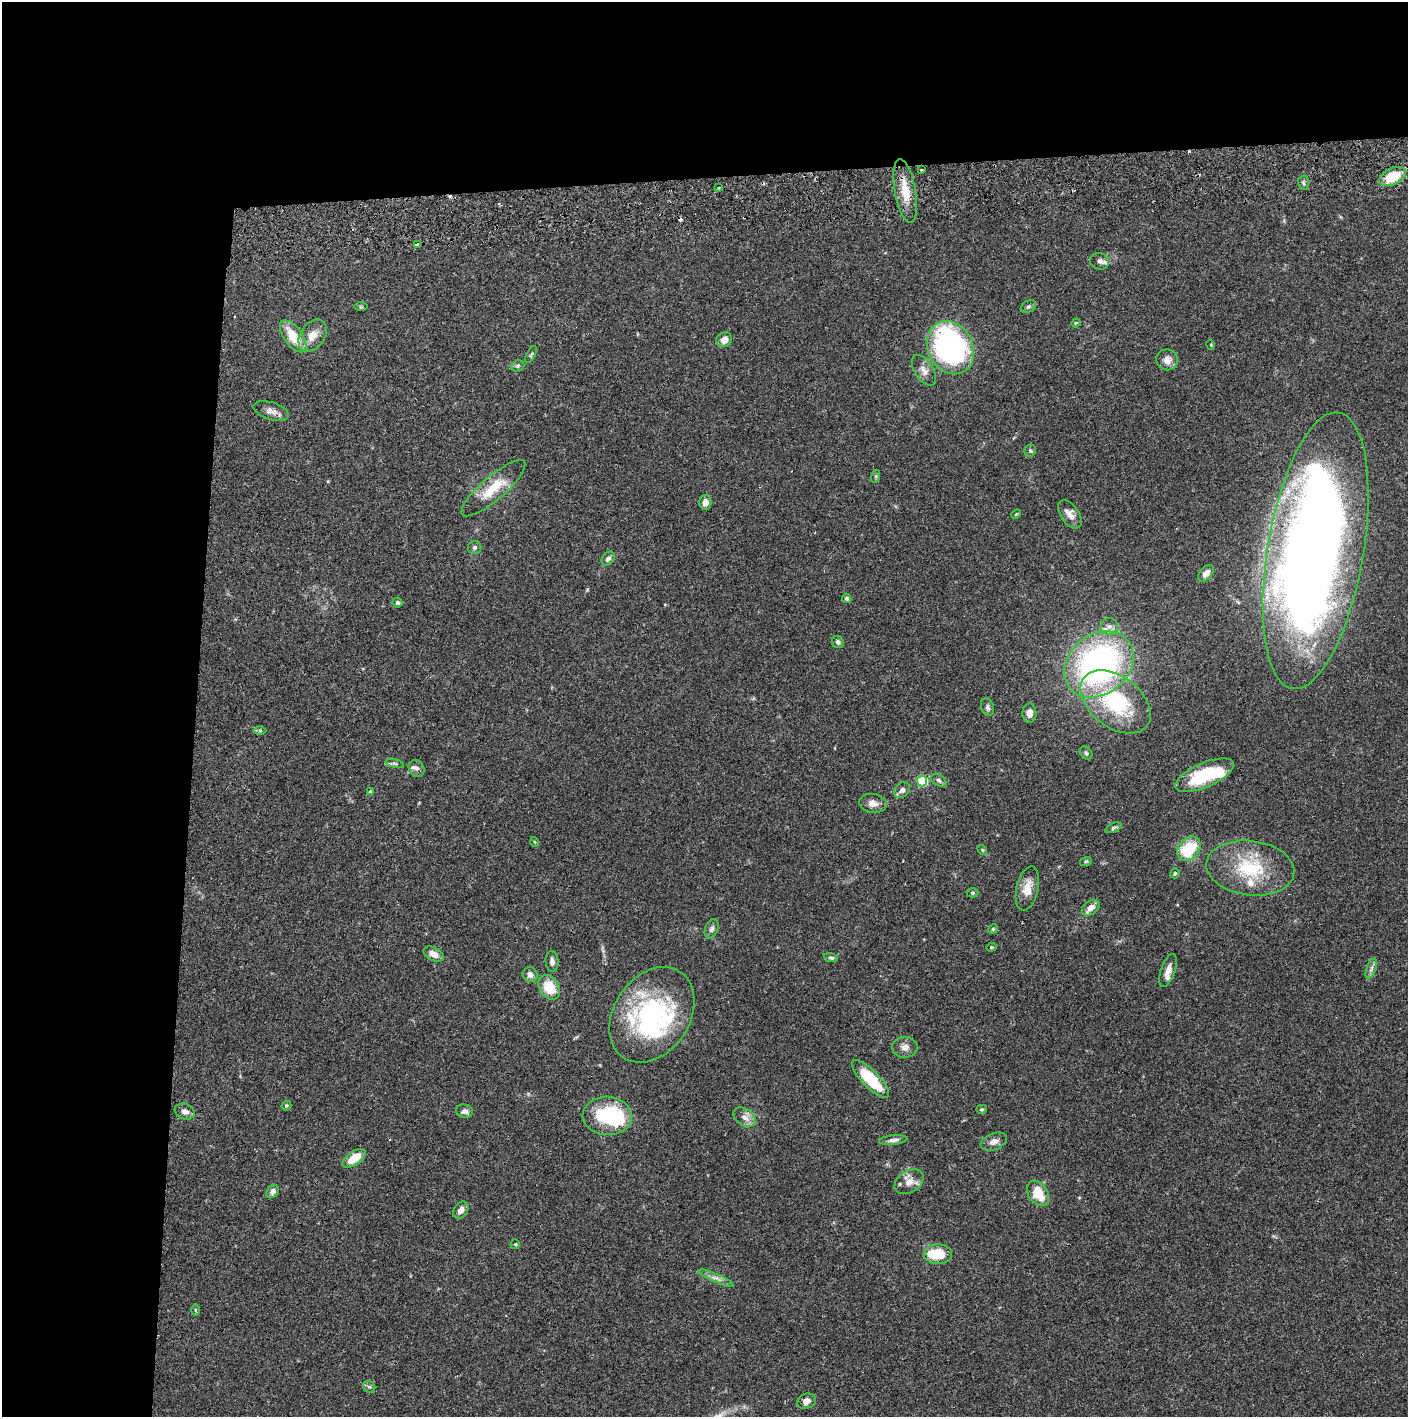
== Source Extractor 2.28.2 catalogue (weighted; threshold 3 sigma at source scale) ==
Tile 1 of 3 x 3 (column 1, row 1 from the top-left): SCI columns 4-1409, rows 2886-4300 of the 4229 x 4358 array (HDU 1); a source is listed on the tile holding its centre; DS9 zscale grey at full resolution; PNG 1410 x 1419 px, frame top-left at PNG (2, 2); each listed source drawn as its Kron ellipse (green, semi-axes under 4 px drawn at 4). Shown black and unused: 24% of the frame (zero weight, under 2 of 3 exposures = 3% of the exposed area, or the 3 px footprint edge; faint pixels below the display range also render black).
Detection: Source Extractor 2.28.2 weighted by HDU 2 'WHT'; one run over the whole footprint, this tile lists its part. Background 0.0678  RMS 0.0049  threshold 0.0219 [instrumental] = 3 sigma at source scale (4.5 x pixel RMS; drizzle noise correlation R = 1.50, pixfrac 1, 0.05/0.05 arcsec/px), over >= 5 px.
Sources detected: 103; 4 inside a brighter object's white glare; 4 cosmic-ray / hot-pixel residue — neither listed nor drawn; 5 inside a brighter listed object's ellipse — not listed separately; the other 90 listed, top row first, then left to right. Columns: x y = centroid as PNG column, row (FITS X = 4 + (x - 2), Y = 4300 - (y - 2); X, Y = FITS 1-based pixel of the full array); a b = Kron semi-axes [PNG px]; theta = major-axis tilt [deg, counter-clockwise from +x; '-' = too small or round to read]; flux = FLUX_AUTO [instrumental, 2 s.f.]
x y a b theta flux
922 170 3 3 - 1.5
1392 177 14 8 26 13
1303 183 7 5 -88 1.1
719 188 3 2 - 0.46
905 191 32 10 -80 9.9
417 245 4 3 - 1.4
1099 261 10 8 -15 1.8
361 307 7 4 1 0.61
1028 307 8 5 30 1
1076 323 5 4 - 0.49
313 335 17 12 54 6.3
293 336 19 9 -54 12
724 340 8 7 - 4
1211 345 5 3 - 0.38
950 348 28 22 -61 120
531 354 9 4 62 0.76
1167 360 11 10 - 3.3
518 366 7 5 22 0.84
924 370 17 9 -57 3.4
271 411 18 8 -17 3.2
1030 451 6 5 - 1
876 476 6 4 73 0.68
493 488 41 12 41 13
705 502 7 6 - 3.2
1016 514 6 3 44 0.44
1070 514 16 9 -56 3.7
475 547 6 6 - 1
1316 551 140 48 80 660
608 559 8 5 53 1.8
1206 573 9 6 49 2.6
847 598 5 4 - 0.92
397 603 5 4 - 1
1109 627 8 8 - 2.3
838 642 6 5 - 1.1
1099 664 37 30 40 150
1116 702 40 25 -38 42
987 707 9 6 -71 1.2
1029 713 10 7 -89 3.5
260 731 6 4 0 0.63
1086 753 7 5 -47 1
395 763 9 3 -14 0.83
417 768 9 7 -53 1.6
1204 775 31 12 24 25
939 780 8 5 -33 1.2
922 781 5 5 - 40
902 790 9 7 44 1.9
370 791 4 4 - 0.44
873 803 14 9 -8 3.3
1113 828 8 4 23 0.87
535 842 5 3 - 0.38
1189 849 13 10 49 20
982 850 5 4 - 0.56
1086 861 6 3 19 0.55
1250 868 44 27 -7 29
1175 873 5 4 - 0.77
1027 888 22 11 78 6.7
972 893 6 4 0 0.7
1091 908 10 6 37 4
712 929 10 6 68 1.7
993 929 5 4 - 0.54
991 947 5 4 - 0.54
434 954 11 6 -27 3.4
831 958 7 4 -12 0.82
552 961 10 6 -86 1.9
1371 968 10 5 68 1.6
1168 970 17 7 71 3.8
530 975 8 7 - 2.6
549 987 13 9 -56 12
652 1015 51 38 56 75
905 1047 12 10 1 2.9
871 1079 25 8 -45 21
286 1105 5 5 - 0.67
982 1109 5 4 - 0.65
464 1111 8 6 -12 1.9
185 1112 10 7 -21 2.7
607 1116 25 19 -3 35
745 1117 12 8 -34 3.4
893 1140 14 4 5 1.9
994 1142 13 8 21 3
354 1158 13 6 35 9.8
909 1182 16 10 33 4.6
273 1191 7 5 54 2.3
1038 1193 13 9 -57 12
461 1210 9 6 57 2.7
515 1244 5 4 - 0.58
938 1254 14 9 0 14
716 1278 19 4 -23 2.3
195 1310 5 3 - 0.53
369 1387 6 5 - 0.83
806 1401 10 7 21 3
Overlapping masked pixels (flux is a lower limit): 1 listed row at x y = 1316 551